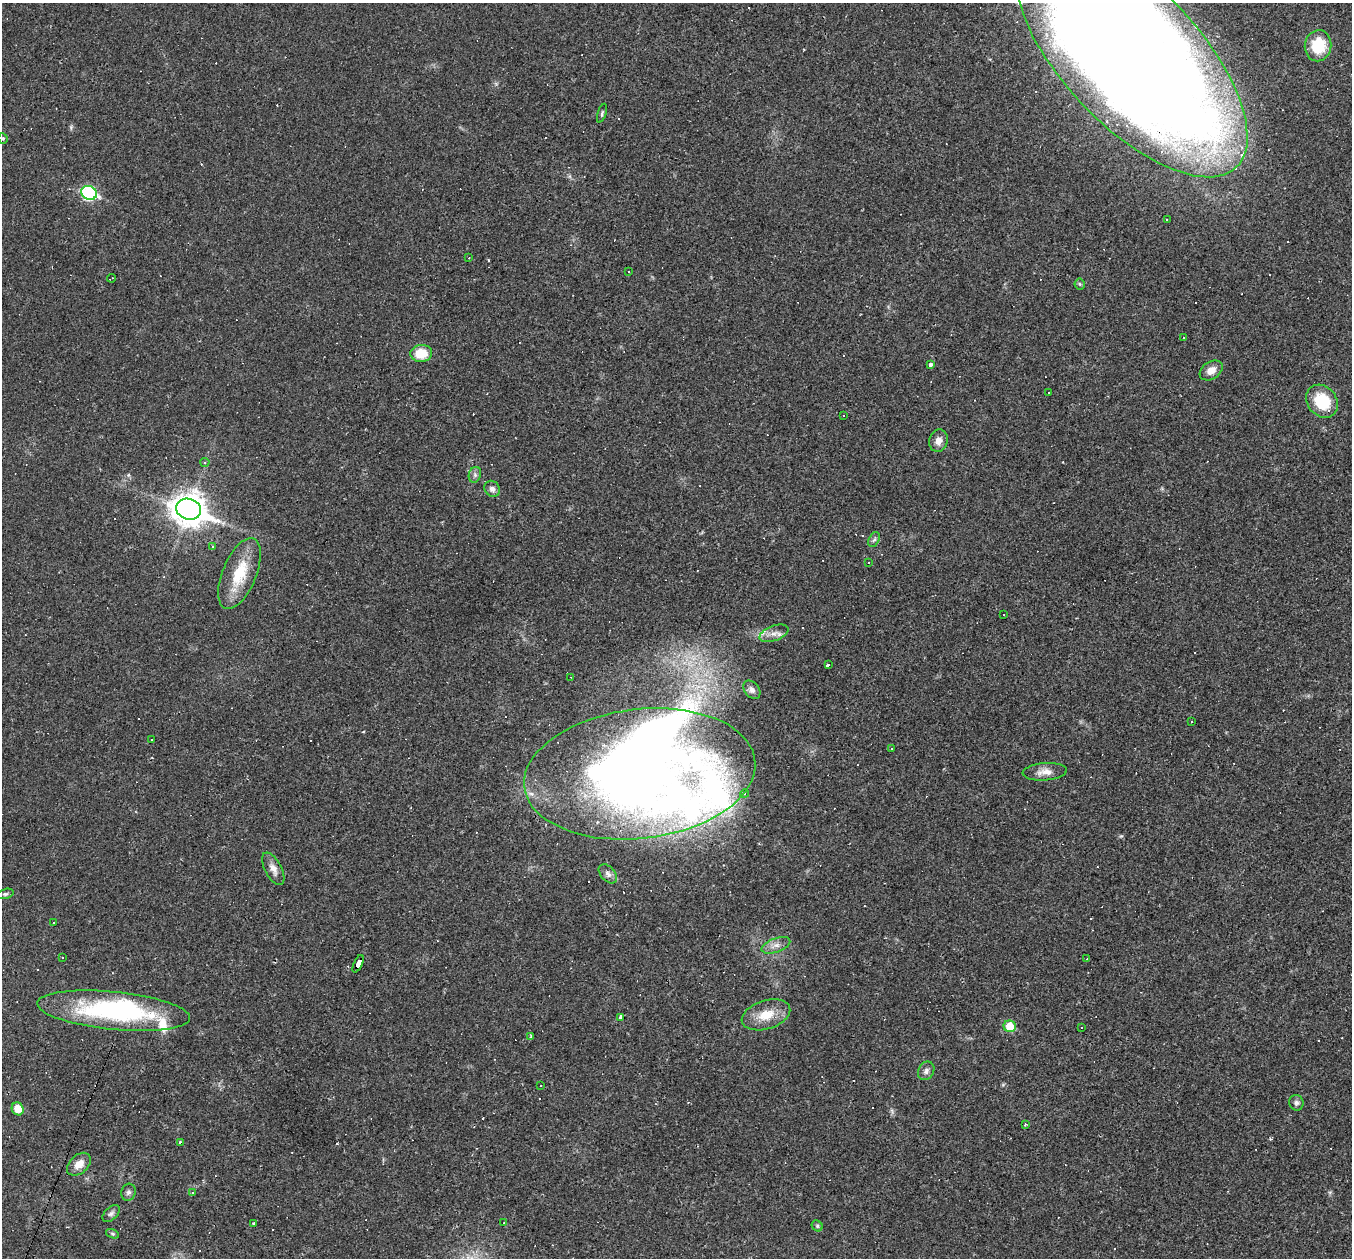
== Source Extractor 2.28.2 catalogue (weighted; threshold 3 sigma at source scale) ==
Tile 7 of 4 x 4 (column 3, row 2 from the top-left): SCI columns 2701-4050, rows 2774-4029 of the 5400 x 5416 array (HDU 1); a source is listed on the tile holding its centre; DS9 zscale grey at full resolution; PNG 1354 x 1260 px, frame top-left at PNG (2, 3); each listed source drawn as its Kron ellipse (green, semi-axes under 4 px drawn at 4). Shown black and unused: <1% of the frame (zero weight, under 2 of 3 exposures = <1% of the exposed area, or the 3 px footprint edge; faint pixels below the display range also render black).
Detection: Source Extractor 2.28.2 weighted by HDU 2 'WHT'; one run over the whole footprint, this tile lists its part. Background 0.0184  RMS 0.0042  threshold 0.0187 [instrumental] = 3 sigma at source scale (4.5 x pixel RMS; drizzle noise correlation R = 1.50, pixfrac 1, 0.05/0.05 arcsec/px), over >= 5 px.
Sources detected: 142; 3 inside a brighter object's white glare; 70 cosmic-ray / hot-pixel residue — neither listed nor drawn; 4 inside a brighter listed object's ellipse — not listed separately; the other 65 listed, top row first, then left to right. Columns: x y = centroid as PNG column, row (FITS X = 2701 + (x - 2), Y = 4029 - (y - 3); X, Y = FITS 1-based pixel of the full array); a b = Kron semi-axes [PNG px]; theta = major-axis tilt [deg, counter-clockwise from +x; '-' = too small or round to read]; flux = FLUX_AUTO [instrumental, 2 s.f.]
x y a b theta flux
1318 46 15 13 81 14
1131 56 153 68 -47 1300
602 113 10 3 72 0.75
3 138 5 4 - 0.57
89 193 8 7 - 59
1167 219 3 2 - 0.47
469 258 3 2 - 0.27
629 272 3 2 - 0.55
112 278 5 2 - 0.38
1080 284 5 5 - 0.59
1184 337 3 3 - 0.64
421 353 11 8 5 9.9
930 365 4 3 - 3.3
1211 370 12 8 33 3.7
1049 393 3 3 - 0.62
1322 401 18 14 -51 16
843 415 3 2 - 0.53
938 441 11 9 75 3.1
205 462 4 4 - 0.53
475 475 8 6 71 1.1
492 489 8 7 - 1.9
189 509 12 10 -19 710
874 540 8 5 62 0.95
213 546 3 3 - 0.65
869 563 3 3 - 1.5
239 573 38 17 68 16
1004 615 2 2 - 0.23
774 633 15 7 20 3
828 665 4 3 - 2.3
571 677 3 2 - 0.29
752 690 10 7 -50 1.9
1192 722 3 2 - 0.41
151 740 2 2 - 0.26
892 748 3 2 - 0.37
1045 772 22 8 4 3.8
640 774 116 64 7 460
744 794 4 4 - 0.67
273 869 18 8 -62 3.3
608 874 11 7 -46 1.6
5 894 9 5 13 0.89
53 923 3 3 - 1.1
776 945 15 7 19 2.8
62 958 3 2 - 0.53
1087 959 2 2 - 0.26
358 964 9 4 66 170
114 1011 77 19 -6 69
766 1015 25 14 17 9.1
620 1017 3 3 - 2.1
1010 1026 6 6 - 10
1082 1027 3 2 - 0.5
531 1037 4 3 - 0.55
926 1071 10 7 59 1.6
541 1086 3 2 - 0.64
1296 1103 8 7 - 1.3
18 1109 7 6 - 6.7
1026 1124 3 3 - 1.7
180 1142 3 3 - 0.67
79 1164 14 9 42 4.2
128 1192 8 7 - 1.3
192 1193 3 3 - 1.9
111 1213 10 6 44 1.4
253 1223 3 2 - 0.55
504 1223 3 3 - 0.42
817 1226 6 5 - 0.66
112 1234 7 4 -20 0.61
Overlapping masked pixels (flux is a lower limit): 3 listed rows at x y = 1131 56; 640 774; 358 964
Isophote crosses this tile's border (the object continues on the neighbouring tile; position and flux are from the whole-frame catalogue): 1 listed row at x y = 1131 56
Unlisted compact peaks at least as high as the median listed source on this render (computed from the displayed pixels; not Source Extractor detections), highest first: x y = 1121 836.